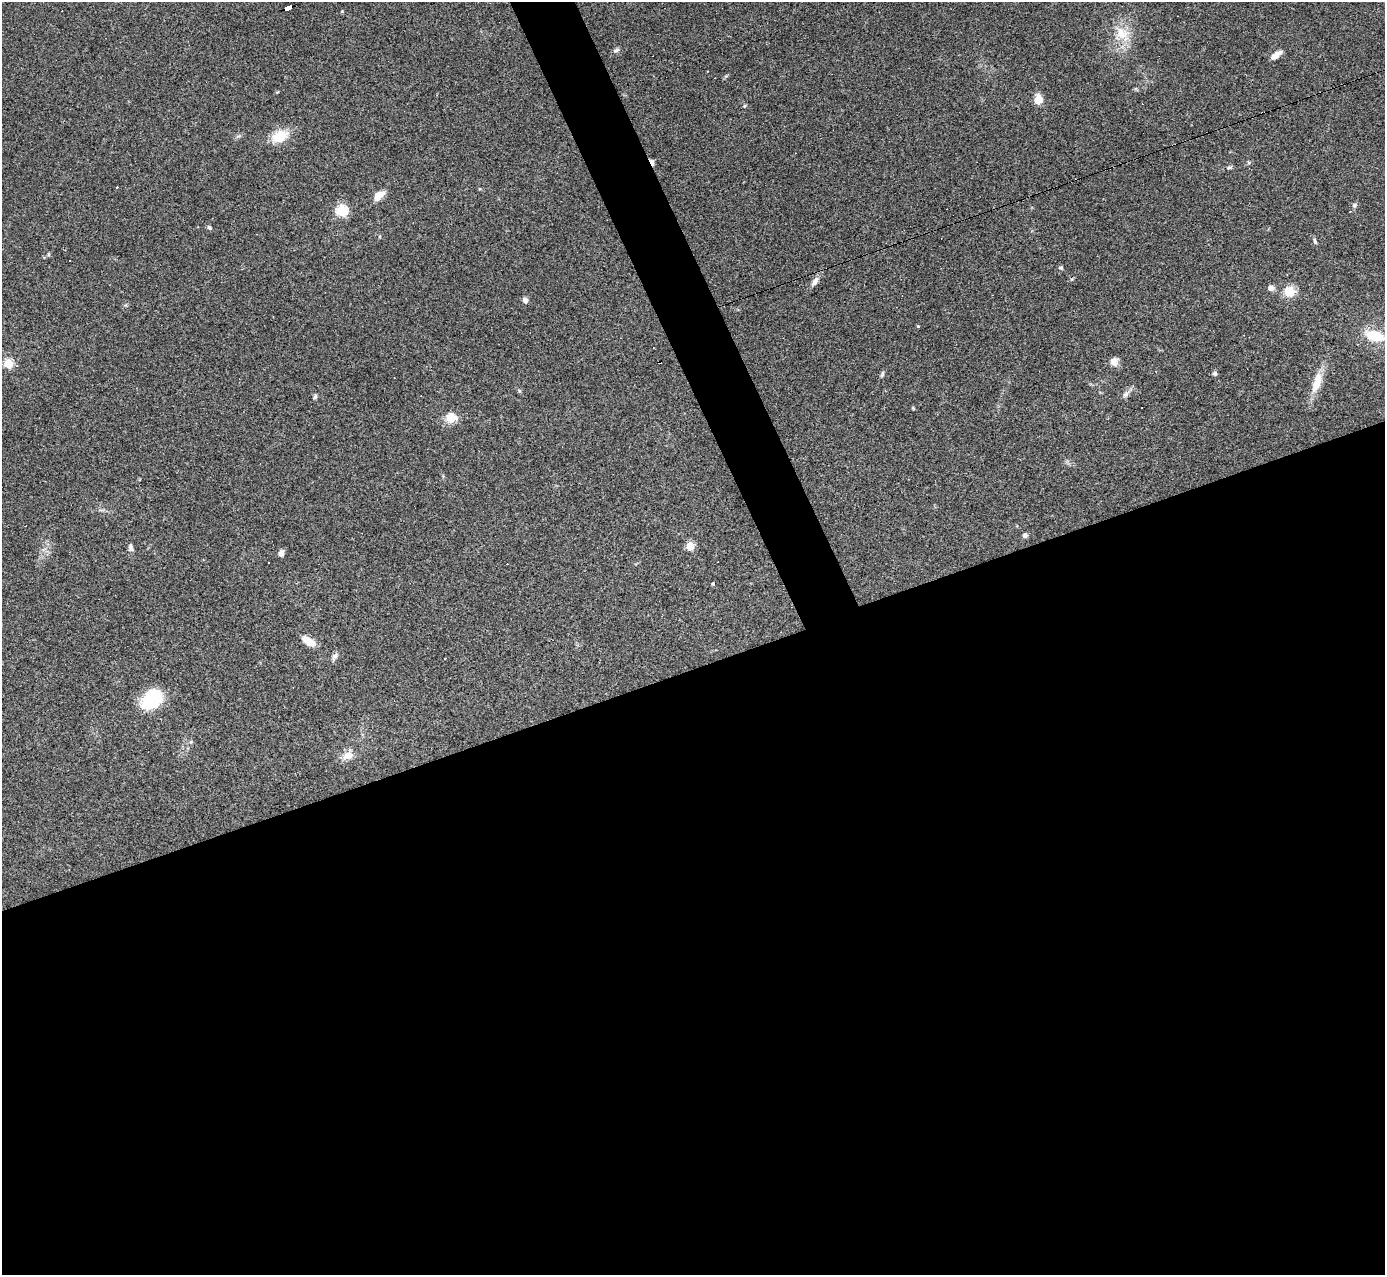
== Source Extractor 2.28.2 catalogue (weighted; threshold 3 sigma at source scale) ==
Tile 15 of 4 x 4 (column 3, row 4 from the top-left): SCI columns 2765-4147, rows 278-1550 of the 5529 x 5516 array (HDU 1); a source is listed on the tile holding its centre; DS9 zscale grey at full resolution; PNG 1387 x 1277 px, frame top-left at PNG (2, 2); no overlay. Shown black and unused: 50% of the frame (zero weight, under 3 of 4 exposures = <1% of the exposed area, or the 3 px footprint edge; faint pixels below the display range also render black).
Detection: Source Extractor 2.28.2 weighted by HDU 2 'WHT'; one run over the whole footprint, this tile lists its part. Background 0.0847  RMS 0.0056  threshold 0.0253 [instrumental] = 3 sigma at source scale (4.5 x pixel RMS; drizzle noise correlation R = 1.50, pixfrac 1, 0.05/0.05 arcsec/px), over >= 5 px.
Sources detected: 49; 7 cosmic-ray / hot-pixel residue — not listed; the other 42 listed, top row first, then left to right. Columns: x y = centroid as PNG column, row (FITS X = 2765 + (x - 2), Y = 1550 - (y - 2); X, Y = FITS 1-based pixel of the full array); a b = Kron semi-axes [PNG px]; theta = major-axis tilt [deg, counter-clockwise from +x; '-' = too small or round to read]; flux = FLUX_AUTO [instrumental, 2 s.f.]
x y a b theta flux
288 8 8 4 18 73
342 11 4 3 - 0.46
1122 33 20 15 -32 11
616 50 8 6 27 1.5
1275 55 12 5 37 5
1038 99 8 7 - 8.2
744 106 5 3 - 0.57
279 136 15 10 22 14
1249 162 6 4 -68 0.77
1229 167 8 5 7 1.1
379 195 13 8 42 5.7
1354 205 7 6 - 1.2
341 211 5 5 - 56
209 228 6 5 - 1.1
1315 241 8 5 -73 1.1
49 254 6 4 -90 0.61
1061 268 5 5 - 1
815 281 14 7 58 2.8
1271 288 8 6 -16 2.2
1289 292 11 11 - 8.8
525 300 6 5 - 2.2
918 326 4 3 - 0.47
1375 336 24 13 -15 14
1114 362 10 10 - 3.5
8 363 5 5 - 30
1215 373 5 5 - 1.3
882 374 8 4 72 1.1
1317 382 30 11 72 9.8
1126 394 10 5 45 1.8
315 397 6 5 - 1
913 408 5 4 - 0.53
451 417 14 11 -9 7.3
1025 535 5 5 - 1.7
690 546 5 5 - 21
130 547 10 6 -85 1.8
281 553 7 5 77 2.4
713 584 4 3 - 0.92
309 641 16 7 -32 7.6
335 656 10 6 47 1.9
152 699 21 14 39 34
191 742 6 4 -72 0.69
348 755 14 10 36 5.7
Overlapping masked pixels (flux is a lower limit): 1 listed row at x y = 288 8